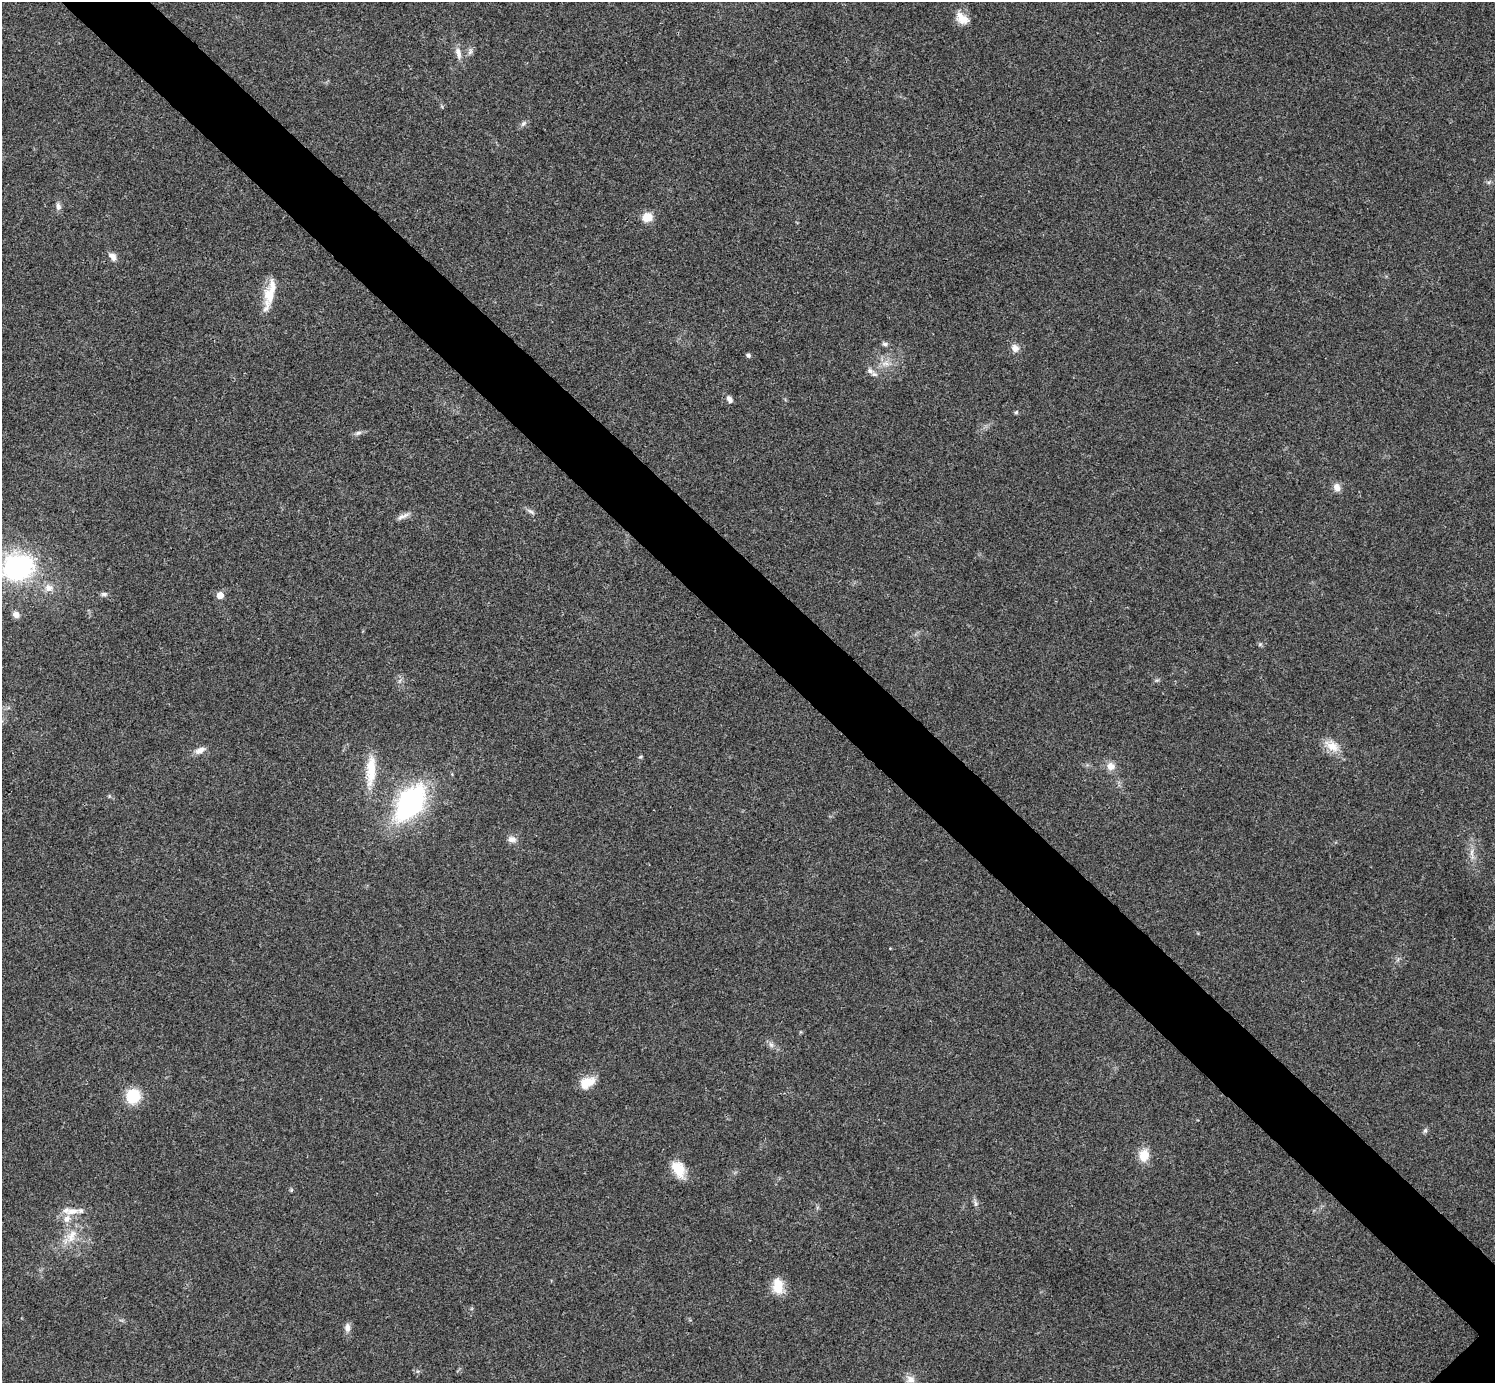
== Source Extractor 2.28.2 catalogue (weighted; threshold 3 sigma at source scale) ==
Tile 11 of 4 x 4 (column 3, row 3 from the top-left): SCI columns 2992-4484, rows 1541-2921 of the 5985 x 5985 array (HDU 1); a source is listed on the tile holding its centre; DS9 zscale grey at full resolution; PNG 1497 x 1385 px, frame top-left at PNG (2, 2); no overlay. Shown black and unused: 6% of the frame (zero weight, under 3 of 4 exposures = <1% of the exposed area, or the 3 px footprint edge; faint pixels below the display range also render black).
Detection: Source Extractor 2.28.2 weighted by HDU 2 'WHT'; one run over the whole footprint, this tile lists its part. Background 0.0196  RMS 0.004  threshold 0.0179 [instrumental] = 3 sigma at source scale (4.5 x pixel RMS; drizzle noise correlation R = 1.50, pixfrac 1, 0.05/0.05 arcsec/px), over >= 5 px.
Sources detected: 50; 4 inside a brighter listed object's ellipse — not listed separately; the other 46 listed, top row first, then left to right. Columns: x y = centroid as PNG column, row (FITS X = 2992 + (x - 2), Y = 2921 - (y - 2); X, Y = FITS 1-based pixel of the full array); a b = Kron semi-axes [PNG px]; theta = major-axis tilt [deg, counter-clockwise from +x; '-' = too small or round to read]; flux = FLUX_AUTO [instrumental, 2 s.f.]
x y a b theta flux
962 18 19 12 -40 4.9
470 51 10 6 74 1.3
458 53 17 7 -75 2.7
523 123 9 6 41 1.1
58 206 11 7 -86 1.5
647 217 11 9 14 5.2
112 256 12 7 -51 2.1
269 295 22 14 -69 6.3
885 344 7 5 -16 0.95
1015 348 11 9 -67 2.3
748 355 5 4 - 1
886 363 9 7 -1 2.2
870 371 9 7 -26 1.6
729 399 9 6 -57 1.8
1016 412 6 5 - 0.53
358 433 10 5 14 1.2
1337 487 11 9 -67 2.5
531 512 12 4 -32 1.1
402 516 21 5 25 2
17 567 19 15 17 82
48 588 11 10 - 3
104 594 8 5 8 1
220 595 5 5 - 4.4
16 614 9 8 - 1.9
1157 680 6 4 18 0.6
1332 746 21 13 -32 5.9
200 750 14 7 24 2.5
640 757 5 4 - 0.5
1111 766 11 10 - 3.2
371 770 42 12 87 11
410 803 33 19 54 77
512 839 12 9 -8 2
1472 853 14 5 90 2
771 1045 9 6 -54 1.4
587 1082 20 13 26 6.1
133 1096 13 12 - 14
1425 1130 6 5 - 0.8
1144 1155 14 11 83 6.4
678 1169 21 14 -64 7.5
291 1190 6 3 71 0.48
975 1203 7 4 -71 0.89
72 1211 18 9 11 4.4
71 1236 21 11 67 6.4
778 1286 18 11 -86 7.7
347 1328 12 7 -86 2.1
910 1379 12 11 - 3.1